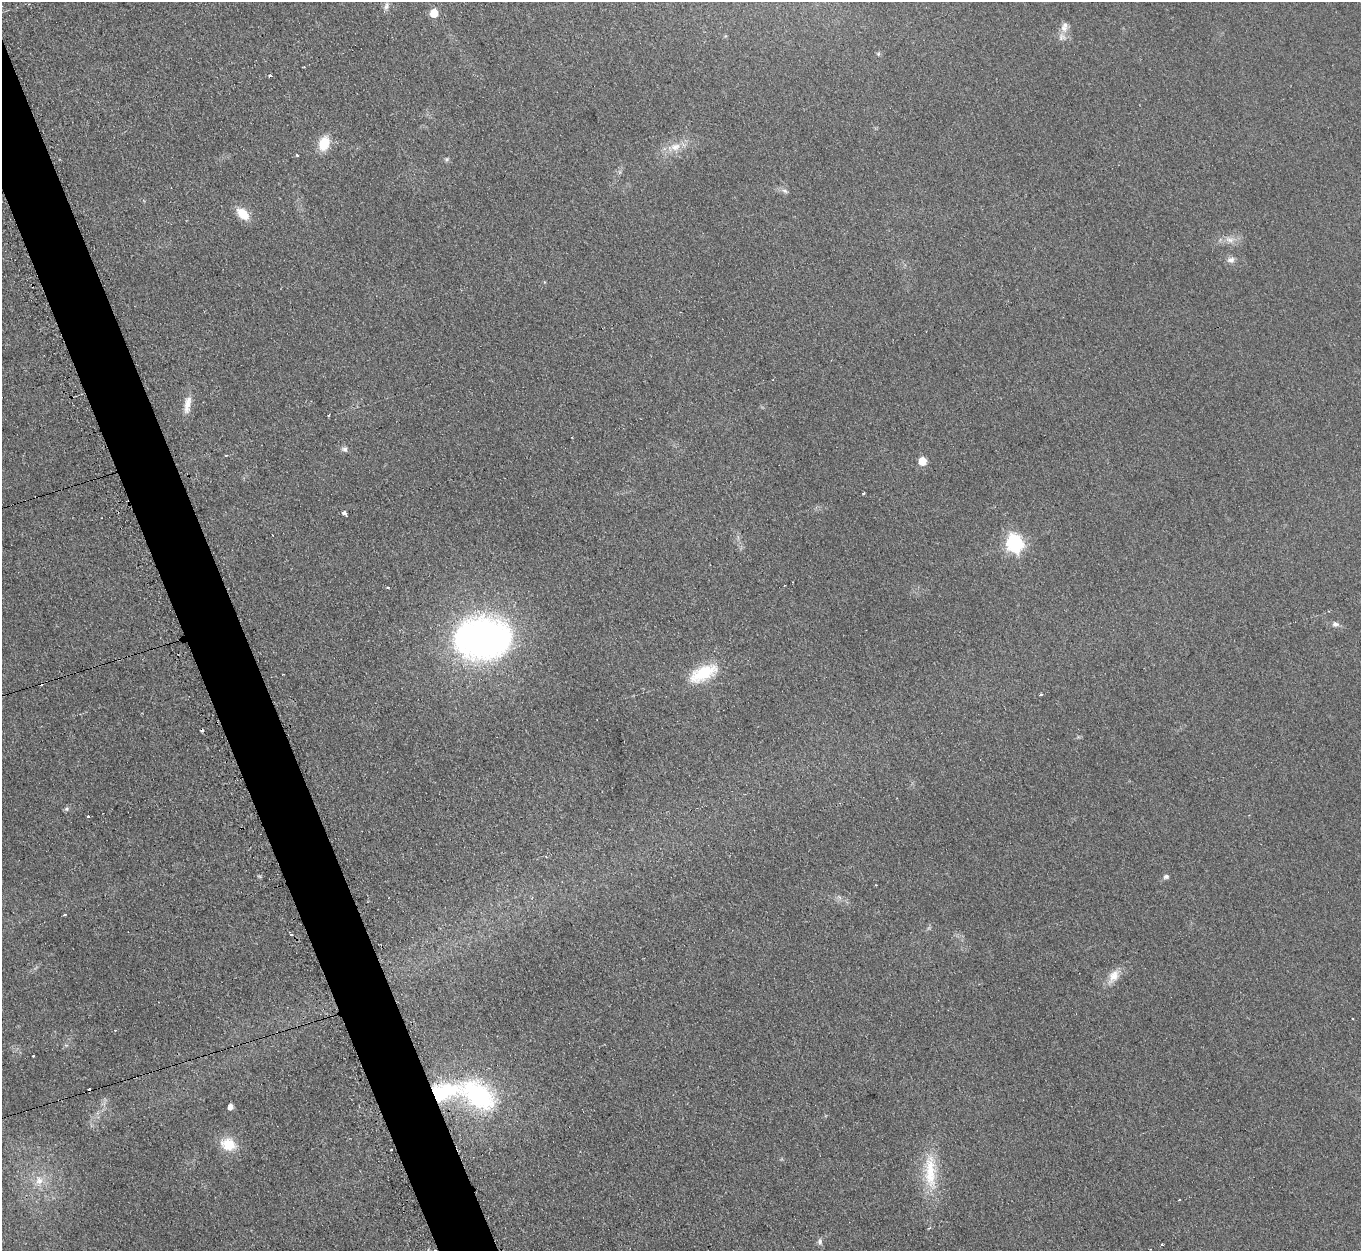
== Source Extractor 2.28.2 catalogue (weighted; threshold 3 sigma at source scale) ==
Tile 11 of 4 x 4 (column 3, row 3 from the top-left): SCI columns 2735-4093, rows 1529-2777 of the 5460 x 5421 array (HDU 1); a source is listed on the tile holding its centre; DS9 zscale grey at full resolution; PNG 1363 x 1253 px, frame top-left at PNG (2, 2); no overlay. Shown black and unused: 4% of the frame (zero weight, under 2 of 3 exposures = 2% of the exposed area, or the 3 px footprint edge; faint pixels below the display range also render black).
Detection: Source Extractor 2.28.2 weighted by HDU 2 'WHT'; one run over the whole footprint, this tile lists its part. Background 0.0959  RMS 0.012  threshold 0.0519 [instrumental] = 3 sigma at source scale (4.5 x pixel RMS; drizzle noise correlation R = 1.50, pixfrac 1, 0.05/0.05 arcsec/px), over >= 5 px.
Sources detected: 51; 5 cosmic-ray / hot-pixel residue — not listed; the other 46 listed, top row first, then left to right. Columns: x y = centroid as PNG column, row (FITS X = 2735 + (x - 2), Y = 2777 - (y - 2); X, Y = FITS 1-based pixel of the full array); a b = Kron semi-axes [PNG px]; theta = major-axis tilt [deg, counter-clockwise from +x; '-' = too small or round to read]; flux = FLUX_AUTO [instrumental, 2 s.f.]
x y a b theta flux
386 6 11 7 77 4.7
434 13 6 5 - 32
1065 25 10 9 - 6.1
1062 37 11 9 20 6.9
878 54 6 5 - 1.7
270 76 3 3 - 12
324 143 14 10 73 28
675 147 16 11 12 14
297 156 3 3 - 3.6
446 159 6 6 - 2.2
785 191 9 5 -27 3.2
243 214 14 9 -43 23
1230 240 12 7 -17 8.1
1231 260 11 8 7 5.3
188 403 22 9 78 13
328 415 3 2 - 1.3
345 449 7 7 - 3.7
226 455 4 3 - 1
922 461 6 5 - 30
863 493 3 3 - 3.8
344 513 5 3 - 5.3
1014 543 8 7 - 370
387 588 3 3 - 3.6
1335 624 10 8 -6 4.5
483 638 44 32 4 590
703 673 32 15 26 51
1041 694 4 2 - 2
67 809 7 6 - 2.4
88 817 3 3 - 16
1166 877 7 6 - 3
876 885 3 2 - 0.87
64 915 3 3 - 3.7
291 935 3 3 - 2.6
1113 976 21 11 58 15
1353 1019 2 2 - 1.1
33 1055 3 2 - 2
444 1091 48 22 13 99
479 1095 34 22 -36 160
230 1107 5 4 - 7.9
228 1144 18 14 -23 27
391 1150 3 3 - 2.1
930 1172 55 15 -87 50
39 1180 15 11 -67 14
1179 1200 3 2 - 2.6
929 1228 3 3 - 2.1
820 1242 9 6 -86 3.8
Overlapping masked pixels (flux is a lower limit): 1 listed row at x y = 444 1091